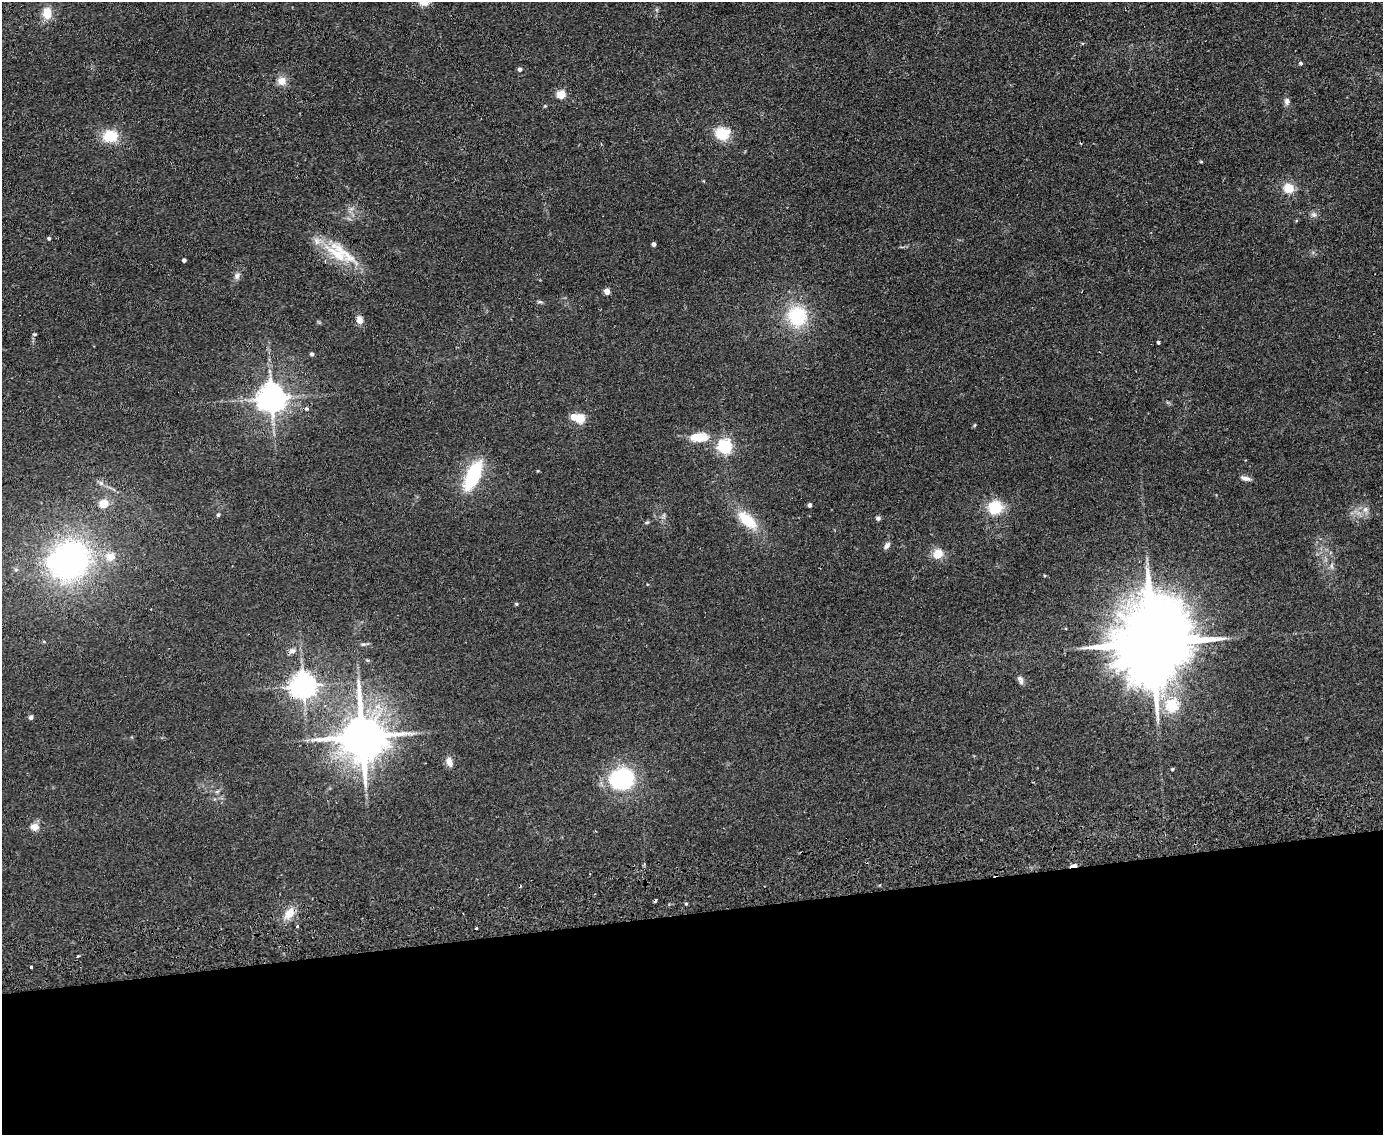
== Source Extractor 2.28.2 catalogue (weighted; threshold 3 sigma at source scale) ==
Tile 11 of 3 x 4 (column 2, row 4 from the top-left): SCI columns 1518-2898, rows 57-1189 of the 4520 x 4643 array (HDU 1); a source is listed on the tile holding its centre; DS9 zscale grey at full resolution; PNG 1385 x 1137 px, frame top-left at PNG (2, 2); no overlay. Shown black and unused: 20% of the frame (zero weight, under 2 of 3 exposures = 3% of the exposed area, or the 3 px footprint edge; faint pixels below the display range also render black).
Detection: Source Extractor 2.28.2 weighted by HDU 2 'WHT'; one run over the whole footprint, this tile lists its part. Background 0.0804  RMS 0.0083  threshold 0.0372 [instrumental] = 3 sigma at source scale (4.5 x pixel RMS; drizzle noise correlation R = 1.50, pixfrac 1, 0.05/0.05 arcsec/px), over >= 5 px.
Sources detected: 71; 2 inside a brighter object's white glare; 3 cosmic-ray / hot-pixel residue — not listed; the other 66 listed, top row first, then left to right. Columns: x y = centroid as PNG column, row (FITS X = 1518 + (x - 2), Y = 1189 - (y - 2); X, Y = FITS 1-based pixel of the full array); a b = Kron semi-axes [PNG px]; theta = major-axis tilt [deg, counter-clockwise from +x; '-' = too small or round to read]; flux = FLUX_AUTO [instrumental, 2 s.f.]
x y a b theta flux
47 13 15 10 89 11
1301 63 4 4 - 1.4
520 69 5 4 - 2.4
282 81 11 11 - 6.8
561 94 5 5 - 32
1287 101 10 7 -85 2.9
545 106 4 4 - 0.72
722 133 14 12 -9 23
110 136 15 12 3 23
1201 162 4 4 - 0.79
1289 188 11 10 - 13
1314 214 8 7 - 2.5
49 238 4 4 - 1.5
654 244 4 4 - 3.1
339 253 42 22 -40 35
184 260 4 4 - 2.5
237 276 10 7 60 3.2
607 291 4 4 - 11
540 302 8 4 0 1.4
797 316 23 21 -81 46
359 320 11 8 -69 4.7
34 334 6 4 18 1
1158 342 3 3 - 2.7
312 354 5 4 - 1.8
272 398 8 8 - 1200
307 409 6 5 - 2.1
580 419 5 5 - 43
975 425 6 3 70 0.8
699 437 28 13 2 16
725 447 6 5 - 180
473 476 23 10 64 65
1245 478 13 5 -13 3.3
101 483 7 6 - 2.3
103 504 8 8 - 12
810 505 4 4 - 2.7
995 507 13 12 - 29
1365 509 8 8 - 3.9
218 515 5 4 - 1.4
878 518 6 5 - 1.8
747 520 30 14 -43 24
647 522 6 4 19 1
887 545 10 6 53 2.6
938 554 13 11 36 9.8
111 557 5 5 - 23
69 560 37 32 62 230
1332 566 9 4 82 2
516 604 5 4 - 0.97
1152 643 24 18 84 12000
363 644 7 5 7 1.6
292 651 10 7 11 3.7
1020 680 12 6 -67 3
303 686 8 7 - 890
1172 706 18 17 - 26
31 717 6 5 - 2
362 736 13 12 - 3800
449 762 11 7 -70 5.7
1172 769 4 3 - 1.2
622 779 26 22 16 70
35 827 5 4 - 18
1073 866 6 3 3 9.4
995 875 7 2 21 2.4
686 904 4 3 - 1
289 913 15 10 58 10
297 926 3 3 - 1.9
476 928 3 3 - 1.3
31 967 3 3 - 2.7
Overlapping masked pixels (flux is a lower limit): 3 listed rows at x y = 303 686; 1073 866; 995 875